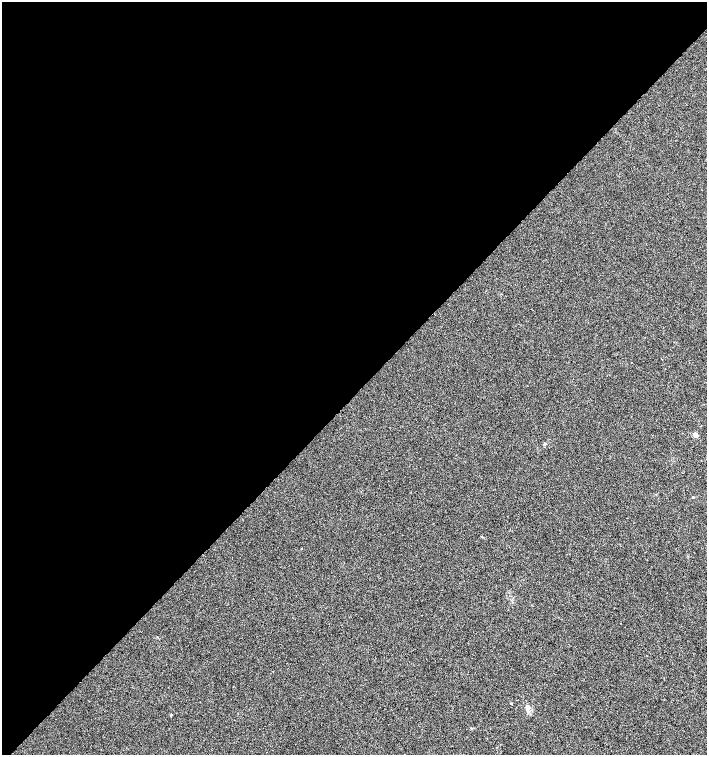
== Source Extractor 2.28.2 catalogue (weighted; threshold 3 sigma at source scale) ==
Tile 2 of 4 x 4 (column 2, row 1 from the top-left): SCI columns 1568-2976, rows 4524-6028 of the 6016 x 6029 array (HDU 1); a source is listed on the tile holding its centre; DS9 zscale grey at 2 x 2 block average (1 PNG px = mean of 2 x 2 image px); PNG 709 x 757 px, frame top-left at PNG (2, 2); no overlay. Shown black and unused: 52% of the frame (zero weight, under 3 of 4 exposures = <1% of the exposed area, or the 3 px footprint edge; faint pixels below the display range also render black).
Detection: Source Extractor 2.28.2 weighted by HDU 2 'WHT'; one run over the whole footprint, this tile lists its part. Background 0.00421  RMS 0.0043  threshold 0.0193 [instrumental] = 3 sigma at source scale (4.5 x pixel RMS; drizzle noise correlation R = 1.50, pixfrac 1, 0.0396/0.0396 arcsec/px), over >= 5 px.
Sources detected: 6; all 6 listed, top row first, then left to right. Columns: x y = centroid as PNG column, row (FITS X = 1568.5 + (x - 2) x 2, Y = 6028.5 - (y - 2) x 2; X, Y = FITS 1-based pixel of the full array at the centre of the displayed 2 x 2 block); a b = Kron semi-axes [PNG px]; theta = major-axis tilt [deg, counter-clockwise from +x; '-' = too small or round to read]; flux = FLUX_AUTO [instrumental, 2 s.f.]
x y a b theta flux
695 435 3 2 - 14
545 443 4 3 - 0.96
693 497 3 2 - 0.6
511 703 3 2 - 0.63
528 708 6 4 -31 2.5
171 715 3 3 - 0.67